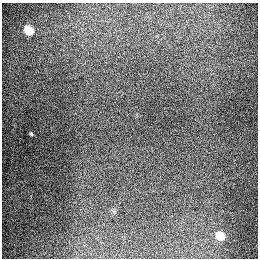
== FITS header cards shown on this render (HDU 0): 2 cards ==
NAXIS1  =                  256
NAXIS2  =                  256

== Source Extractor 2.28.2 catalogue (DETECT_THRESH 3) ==
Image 256 x 256 px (HDU 0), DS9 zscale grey, 1 PNG px = 1 image px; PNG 260 x 260 px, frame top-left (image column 1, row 256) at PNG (2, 3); no overlay
Background 1290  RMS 27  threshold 80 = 3 sigma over >= 5 px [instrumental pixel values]
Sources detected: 4; all 4 listed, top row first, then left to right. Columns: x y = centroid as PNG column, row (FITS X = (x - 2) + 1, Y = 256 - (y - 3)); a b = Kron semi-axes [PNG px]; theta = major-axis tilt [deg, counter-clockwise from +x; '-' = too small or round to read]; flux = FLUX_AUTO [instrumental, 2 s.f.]
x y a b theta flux
28 30 6 5 - 91000
31 134 4 3 - 2200
119 203 3 2 - 4200
220 236 6 5 - 70000